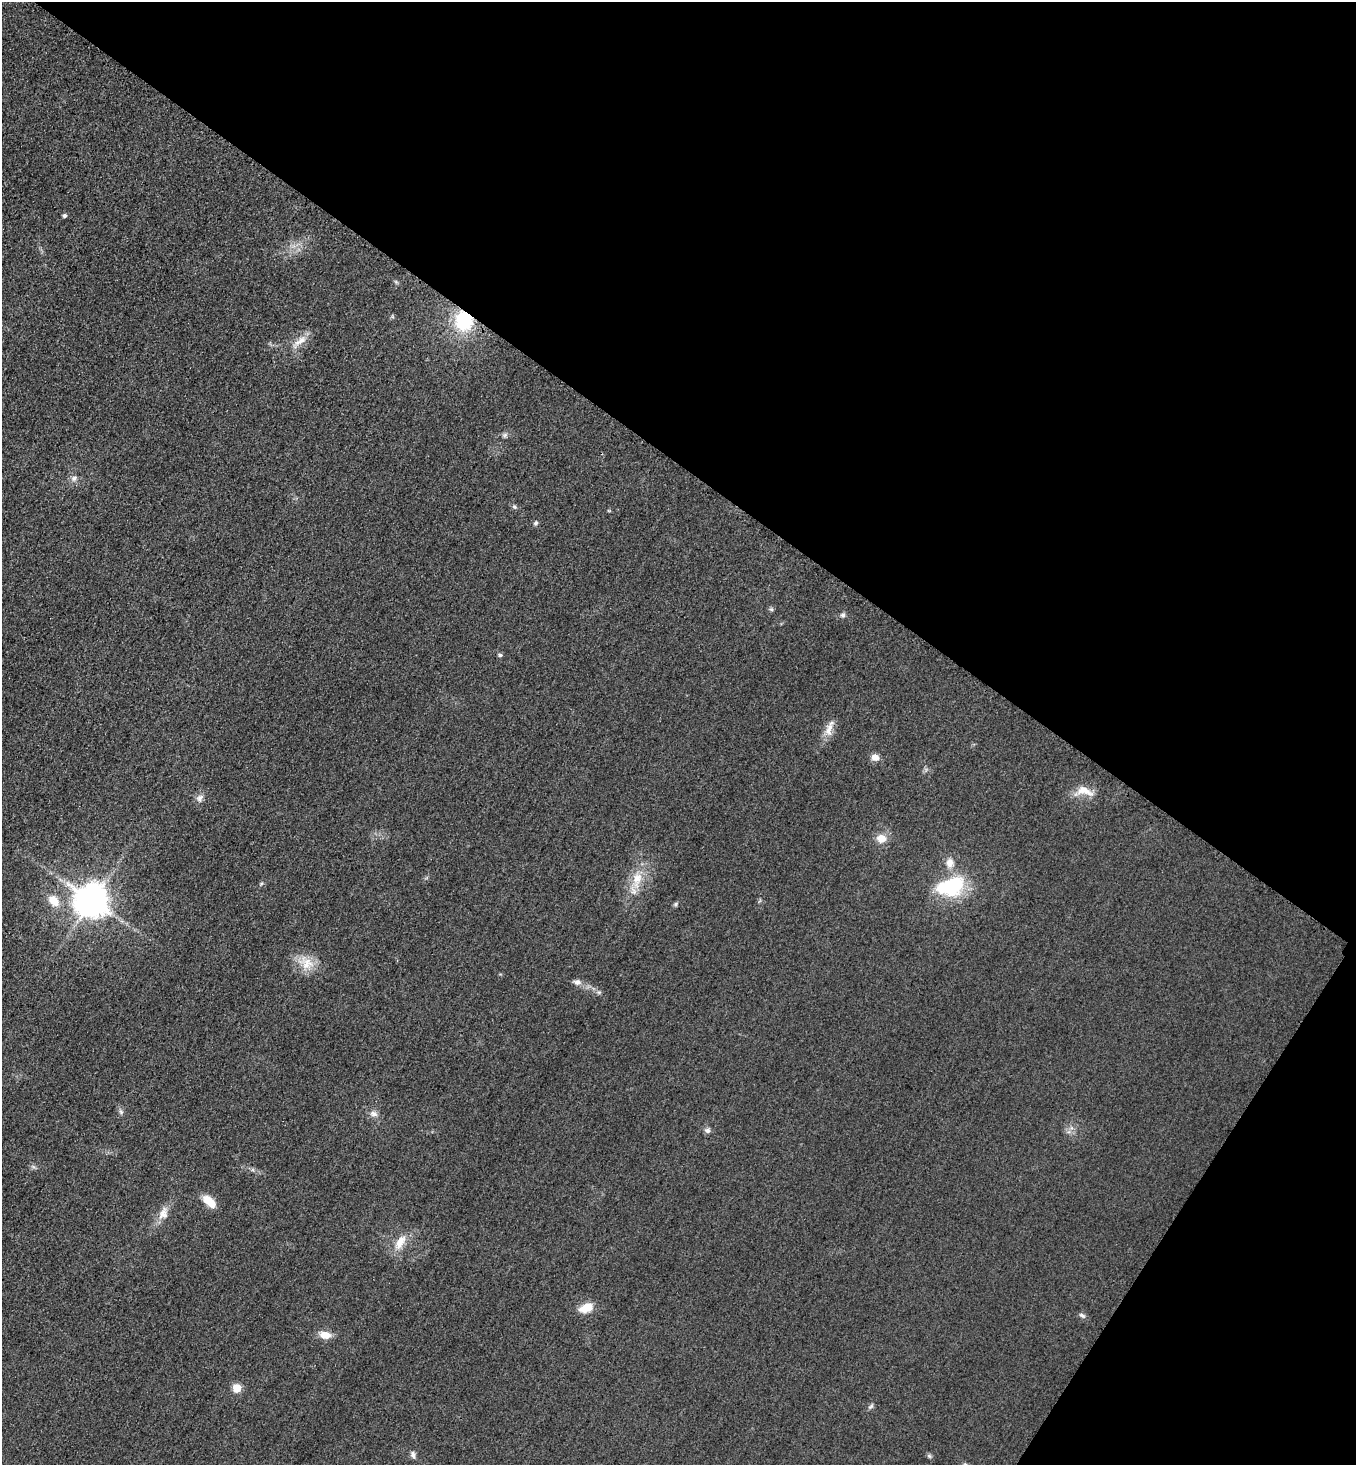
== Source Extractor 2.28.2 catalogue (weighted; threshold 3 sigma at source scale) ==
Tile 8 of 4 x 4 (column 4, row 2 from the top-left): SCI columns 4380-5733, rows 2953-4415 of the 5912 x 5905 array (HDU 1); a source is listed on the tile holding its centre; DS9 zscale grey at full resolution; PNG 1358 x 1467 px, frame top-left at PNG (2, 2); no overlay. Shown black and unused: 36% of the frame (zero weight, under 3 of 4 exposures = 3% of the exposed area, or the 3 px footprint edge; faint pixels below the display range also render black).
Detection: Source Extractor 2.28.2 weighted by HDU 2 'WHT'; one run over the whole footprint, this tile lists its part. Background 0.0785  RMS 0.017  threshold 0.0781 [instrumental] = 3 sigma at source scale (4.5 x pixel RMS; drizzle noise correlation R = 1.50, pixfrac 1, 0.05/0.05 arcsec/px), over >= 5 px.
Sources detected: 37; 1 inside a brighter object's white glare — not listed; the other 36 listed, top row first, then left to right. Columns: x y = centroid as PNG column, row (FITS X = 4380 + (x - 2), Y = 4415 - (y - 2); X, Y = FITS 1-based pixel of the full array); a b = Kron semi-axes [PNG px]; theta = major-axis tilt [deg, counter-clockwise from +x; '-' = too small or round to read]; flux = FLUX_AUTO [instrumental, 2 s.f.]
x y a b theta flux
64 216 4 4 - 4.3
464 321 20 18 -77 96
300 341 21 8 34 17
505 435 7 5 46 3.6
74 478 9 7 30 6.4
514 507 7 5 -23 3.3
536 523 6 5 - 3.2
771 609 6 4 -18 2.5
843 615 7 5 1 4
500 655 5 5 - 2.9
829 729 23 8 76 17
875 757 9 7 -9 12
1084 791 25 11 -17 24
200 798 11 8 63 8.3
881 838 13 11 -7 17
950 863 11 9 -84 14
637 879 24 12 78 34
954 886 28 20 59 100
54 900 16 11 -46 24
92 901 10 10 - 3500
675 904 6 5 - 2.8
307 963 19 14 53 29
577 982 9 7 -2 7.4
121 1112 6 5 - 3.4
374 1114 10 7 -14 8.2
707 1130 8 7 - 5.6
209 1201 17 9 -44 26
163 1214 17 12 76 18
400 1242 22 10 60 24
586 1308 16 9 24 26
1082 1315 9 5 -27 4
325 1335 12 8 -8 20
237 1388 5 5 - 56
871 1406 9 4 44 3.5
413 1455 10 6 -73 5.4
929 1456 6 4 -46 2.9
Overlapping masked pixels (flux is a lower limit): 1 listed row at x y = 464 321